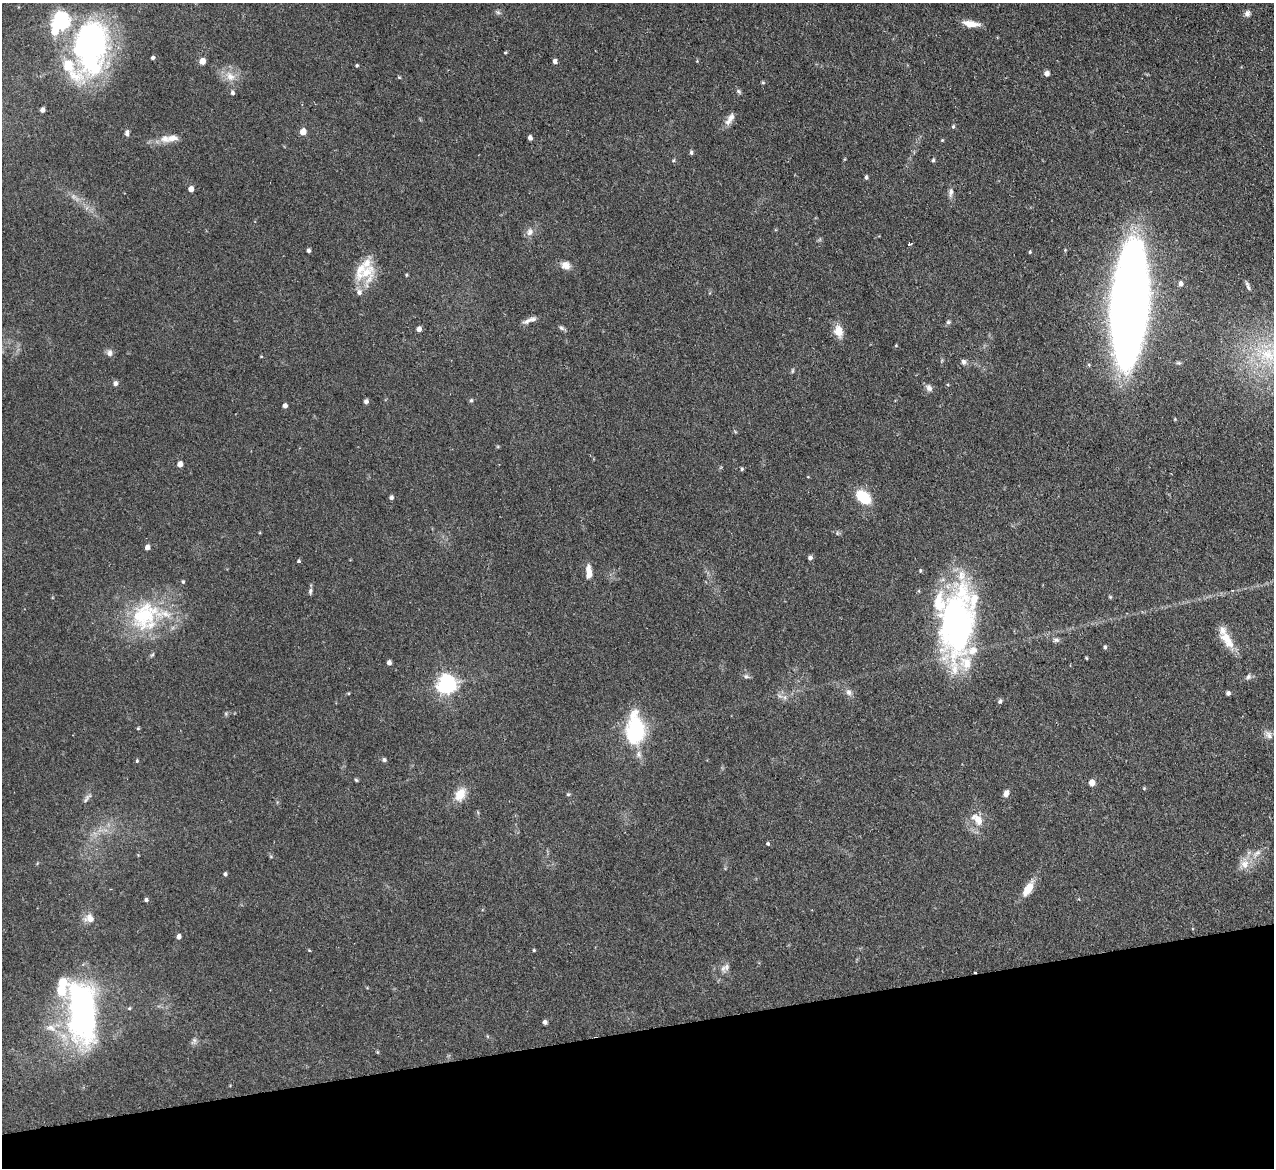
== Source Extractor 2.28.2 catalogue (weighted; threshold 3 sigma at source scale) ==
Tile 14 of 4 x 4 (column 2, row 4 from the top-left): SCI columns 1273-2544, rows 261-1426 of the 5089 x 5065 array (HDU 1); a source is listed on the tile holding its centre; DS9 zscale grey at full resolution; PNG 1276 x 1170 px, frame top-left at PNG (2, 3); no overlay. Shown black and unused: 12% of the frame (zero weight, under 2 of 3 exposures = <1% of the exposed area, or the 3 px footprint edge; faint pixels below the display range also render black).
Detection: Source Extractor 2.28.2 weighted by HDU 2 'WHT'; one run over the whole footprint, this tile lists its part. Background 0.0886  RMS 0.0061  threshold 0.0274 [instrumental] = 3 sigma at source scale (4.5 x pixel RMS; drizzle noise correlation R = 1.50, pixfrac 1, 0.05/0.05 arcsec/px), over >= 5 px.
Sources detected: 134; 1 too faint to see at this stretch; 3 inside a brighter object's white glare — not listed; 15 inside a brighter listed object's ellipse — not listed separately; the other 115 listed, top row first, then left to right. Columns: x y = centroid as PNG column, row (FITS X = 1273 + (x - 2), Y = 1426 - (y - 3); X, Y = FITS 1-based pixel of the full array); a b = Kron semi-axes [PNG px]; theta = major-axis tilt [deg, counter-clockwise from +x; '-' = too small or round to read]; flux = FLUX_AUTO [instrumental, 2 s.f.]
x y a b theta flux
498 12 7 6 - 1.3
1247 13 8 7 - 2.3
60 21 7 6 - 230
971 24 18 7 -8 7.8
90 42 63 41 81 130
505 53 4 3 - 0.58
153 58 4 3 - 1.4
202 61 5 5 - 5.9
555 61 5 5 - 2.2
697 61 4 4 - 0.53
357 65 4 3 - 0.74
1047 73 6 6 - 2.1
230 76 14 11 -48 7.3
399 77 5 3 - 0.56
763 83 6 4 0 0.71
738 91 7 5 -72 1.2
232 93 5 5 - 1.5
42 110 4 4 - 2.4
731 117 13 9 65 3.6
953 126 5 4 - 0.82
303 131 6 6 - 5.6
127 133 8 5 84 2.1
172 138 15 8 9 5.4
530 138 5 4 - 1.9
942 140 4 4 - 0.54
691 153 5 5 - 1.2
673 160 5 4 - 0.81
933 160 5 4 - 1
866 177 4 4 - 1.3
191 189 5 4 - 3.8
951 192 13 6 86 2.7
530 232 11 9 72 3.5
910 244 4 3 - 1.6
309 250 4 4 - 1.6
1065 250 5 4 - 0.64
1030 252 5 4 - 0.7
566 265 12 10 -16 4.4
366 272 28 26 80 19
406 275 4 3 - 0.7
1181 284 6 5 - 2
1248 287 10 5 -71 1.5
1130 304 86 23 86 1100
528 320 17 6 32 3.3
948 322 5 5 - 1.1
561 328 8 6 -40 1.4
419 329 5 4 - 2.7
838 331 16 11 -74 7
896 345 4 4 - 0.52
109 353 10 8 -89 2.5
1267 355 32 23 8 38
261 356 4 3 - 0.47
963 362 7 6 - 1.7
792 371 8 4 89 0.81
115 383 6 6 - 2
929 388 10 7 -53 2.5
471 400 5 5 - 1
366 401 5 4 - 1.9
285 406 5 4 - 2.2
180 464 5 5 - 4.4
742 469 5 3 - 0.94
391 497 5 4 - 1.6
863 497 13 9 -42 26
837 533 5 5 - 0.99
147 547 5 4 - 2.8
810 558 5 5 - 1.8
299 561 4 4 - 0.87
589 571 16 6 -87 5.9
920 571 5 4 - 0.78
310 591 10 5 84 1.5
144 615 58 38 17 60
956 624 76 34 86 180
1056 640 9 6 0 1.8
1227 640 27 12 -61 11
1105 647 5 4 - 1.1
389 663 5 4 - 2.4
746 676 8 6 -11 1.5
1248 677 9 6 46 1.7
446 685 7 7 - 290
849 692 9 8 - 2.6
1228 693 4 4 - 1.7
1000 701 7 5 63 1.2
226 714 6 4 -73 0.78
138 728 4 4 - 0.63
635 731 32 17 89 58
1268 735 14 9 -52 3.3
384 760 6 5 - 1.2
137 761 5 4 - 0.78
356 780 5 4 - 0.83
1092 783 5 5 - 6
1144 788 5 4 - 0.61
1006 793 8 6 68 3
460 794 16 12 60 9.6
568 794 5 4 - 0.84
87 798 17 5 51 2
977 819 20 12 -46 8.7
768 844 4 4 - 0.81
1257 853 16 7 38 4.9
138 855 3 3 - 0.46
271 857 5 3 - 0.65
1244 864 16 13 70 7.2
225 874 4 4 - 1.2
1028 889 20 8 58 9.5
146 900 5 4 - 1.4
89 918 12 11 - 5.1
179 937 5 4 - 2.2
309 950 4 3 - 0.5
534 950 4 4 - 0.73
726 967 15 8 56 3.3
975 972 3 2 - 0.71
129 1008 5 4 - 0.76
82 1010 66 27 -83 170
545 1022 4 4 - 1.8
51 1028 17 10 -16 7
194 1041 11 6 57 2
377 1052 6 4 -89 0.58
Overlapping masked pixels (flux is a lower limit): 1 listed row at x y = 975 972
Isophote crosses this tile's border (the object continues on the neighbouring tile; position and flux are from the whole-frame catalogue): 2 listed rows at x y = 90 42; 1267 355